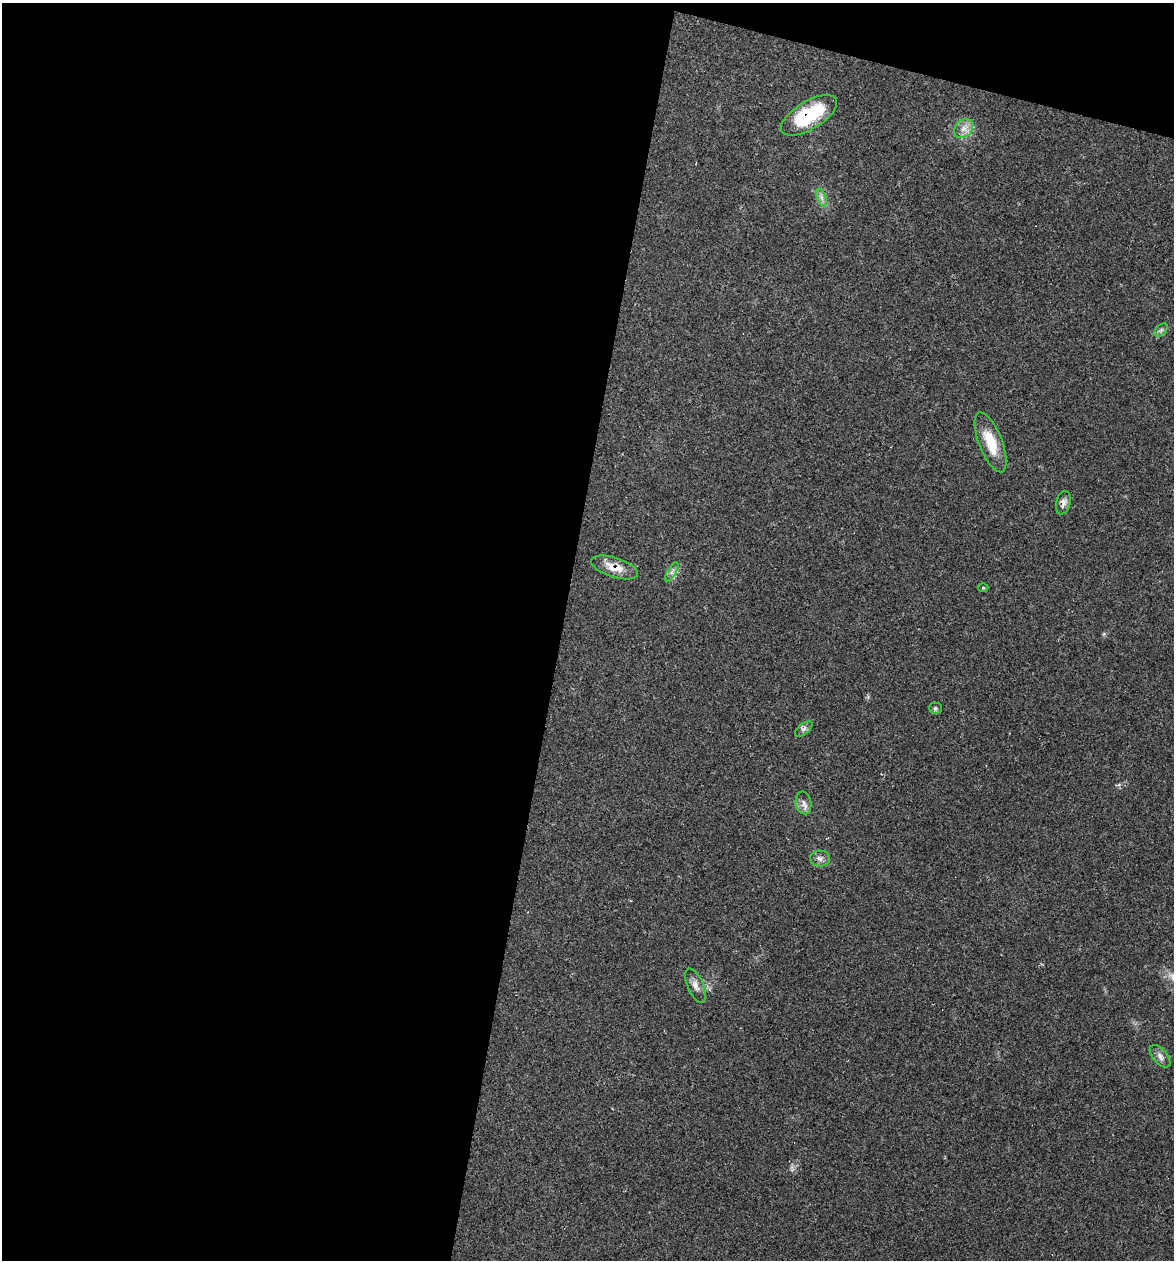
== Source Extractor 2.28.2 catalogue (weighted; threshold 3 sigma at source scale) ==
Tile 1 of 4 x 4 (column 1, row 1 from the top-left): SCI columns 241-1412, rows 3774-5031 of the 5050 x 5031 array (HDU 1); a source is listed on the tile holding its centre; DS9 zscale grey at full resolution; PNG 1176 x 1262 px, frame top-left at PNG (2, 3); each listed source drawn as its Kron ellipse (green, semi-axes under 4 px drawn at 4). Shown black and unused: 50% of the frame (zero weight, under 2 of 3 exposures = <1% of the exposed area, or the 3 px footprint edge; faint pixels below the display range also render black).
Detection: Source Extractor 2.28.2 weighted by HDU 2 'WHT'; one run over the whole footprint, this tile lists its part. Background 0.106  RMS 0.0073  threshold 0.0328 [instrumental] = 3 sigma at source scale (4.5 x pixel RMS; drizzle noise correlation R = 1.50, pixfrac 1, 0.05/0.05 arcsec/px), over >= 5 px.
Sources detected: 15; all 15 listed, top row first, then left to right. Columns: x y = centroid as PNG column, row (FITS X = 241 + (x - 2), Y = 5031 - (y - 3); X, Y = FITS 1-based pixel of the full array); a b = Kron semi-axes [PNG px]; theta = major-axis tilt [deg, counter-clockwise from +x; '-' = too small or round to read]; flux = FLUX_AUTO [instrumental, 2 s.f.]
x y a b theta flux
809 115 31 14 31 48
963 128 11 8 45 5.2
821 197 9 4 -71 2.4
1161 330 8 5 45 1.8
991 442 32 11 -69 21
1063 503 12 7 78 3.5
614 567 24 10 -17 12
672 572 11 4 61 2.2
983 588 5 3 - 0.84
935 708 6 5 - 1.4
804 729 10 5 38 2.2
804 803 11 7 -80 3.9
820 858 10 8 -3 3.4
695 986 18 8 -67 5
1160 1056 13 7 -49 3.8
Overlapping masked pixels (flux is a lower limit): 3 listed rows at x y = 809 115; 1063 503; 614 567